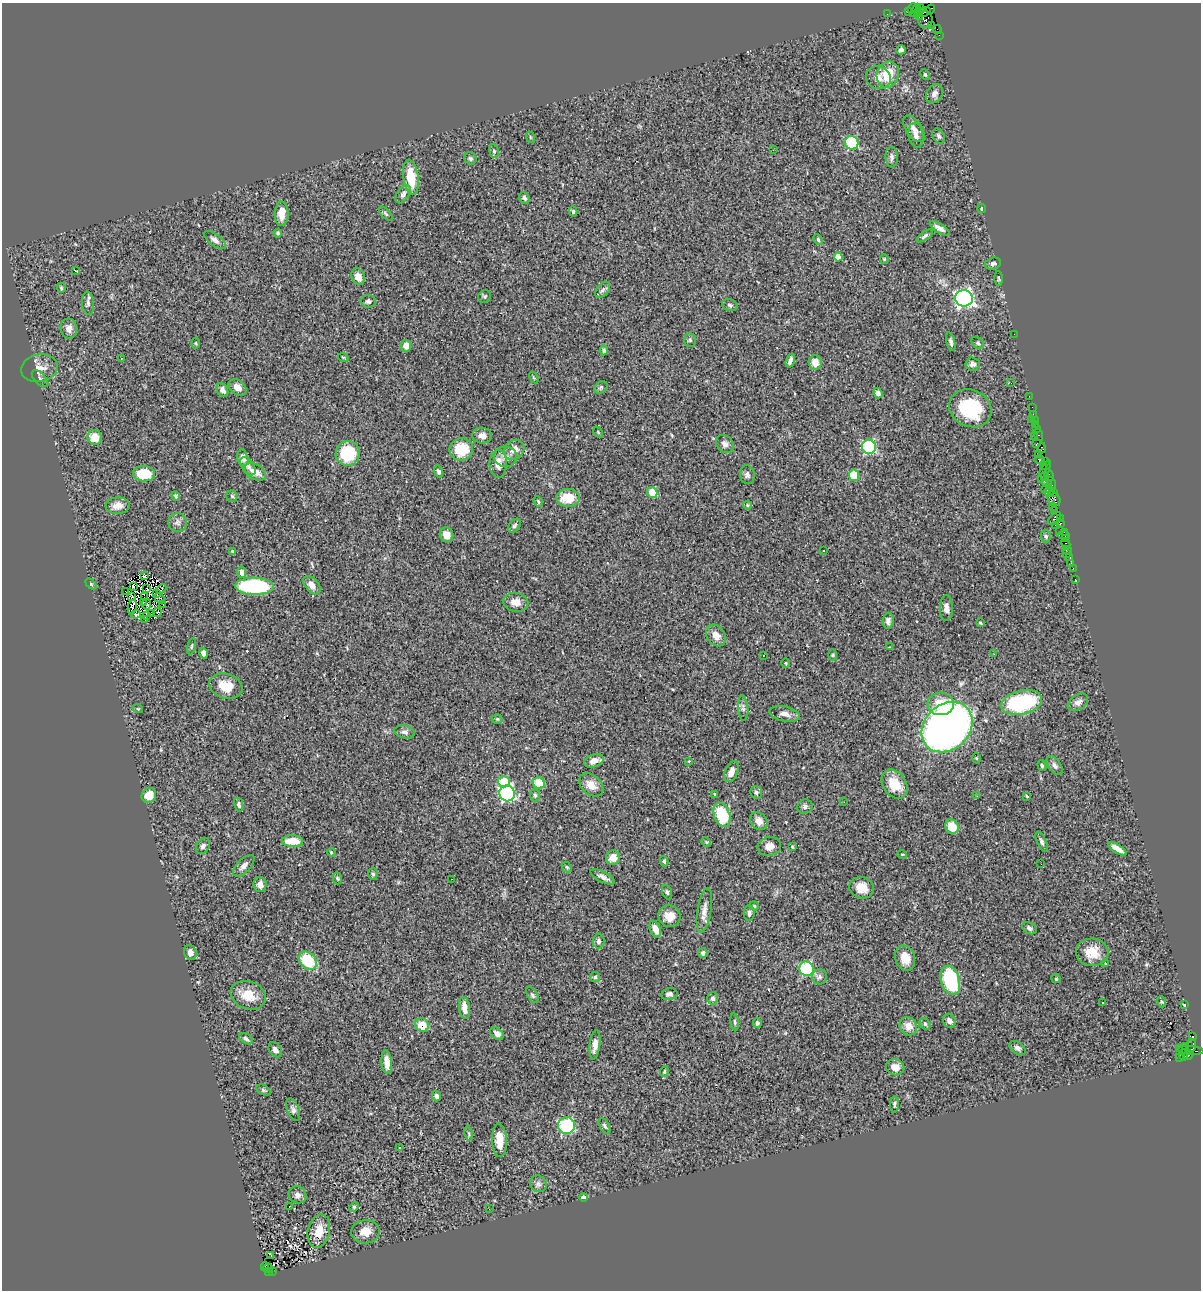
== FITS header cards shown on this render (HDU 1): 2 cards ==
NAXIS1  =                 1199
NAXIS2  =                 1288

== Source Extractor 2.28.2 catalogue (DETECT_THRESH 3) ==
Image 1199 x 1288 px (HDU 1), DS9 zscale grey, 1 PNG px = 1 image px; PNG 1203 x 1292 px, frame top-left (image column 1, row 1288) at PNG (2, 3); each listed source drawn as its Kron ellipse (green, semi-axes under 4 px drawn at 4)
Background 1.66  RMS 0.091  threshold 0.272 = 3 sigma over >= 5 px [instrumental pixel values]
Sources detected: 303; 1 with non-positive FLUX_AUTO (blend fragments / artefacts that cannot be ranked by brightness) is neither listed nor drawn; the other 302 listed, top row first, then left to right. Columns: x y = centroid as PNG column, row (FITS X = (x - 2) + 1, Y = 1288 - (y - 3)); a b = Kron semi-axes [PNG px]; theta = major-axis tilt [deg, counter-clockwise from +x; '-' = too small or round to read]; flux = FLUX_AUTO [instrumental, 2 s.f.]
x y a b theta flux
912 8 5 4 - 110
920 9 5 2 - 99
931 9 4 3 - 110
916 10 7 3 59 310
908 11 4 2 - 120
923 12 7 4 18 300
887 14 2 2 - 27
919 14 6 3 -86 370
925 20 8 7 - 670
931 25 2 2 - 45
937 29 4 2 - 64
939 35 2 2 - 22
901 50 5 4 - 17
888 75 13 11 70 140
925 75 5 4 - 8
878 78 12 11 - 44
934 94 10 7 56 27
914 129 15 8 -55 41
916 135 12 7 -80 32
939 136 8 5 -63 15
530 137 6 3 -72 6.3
852 143 7 6 - 310
773 150 2 2 - 47
494 151 7 4 -82 14
892 157 10 6 -87 19
470 158 6 5 - 12
411 177 18 7 -82 140
403 194 10 6 55 19
524 198 6 5 - 14
981 209 4 3 - 7.3
573 211 5 3 - 8.8
282 214 12 7 88 70
386 214 9 4 -46 10
939 228 11 4 -31 31
278 233 4 3 - 7.8
925 236 9 4 35 14
215 240 13 5 -37 26
818 240 5 4 - 8
838 257 5 4 - 65
884 259 4 4 - 6.1
993 264 8 6 13 17
75 271 3 3 - 72
358 276 8 6 -68 38
998 278 7 3 -89 7.1
61 288 5 4 - 8.4
603 290 9 6 50 16
485 296 7 6 - 10
964 298 9 8 - 1800
368 301 7 6 - 16
88 303 12 6 -85 21
730 305 8 6 -20 15
69 329 10 8 -81 39
1014 334 2 2 - 19
690 340 7 6 - 10
951 342 9 4 -76 17
196 343 5 3 - 6.2
978 343 7 5 -45 12
406 346 6 5 - 44
604 350 5 4 - 13
343 357 5 3 - 4.3
121 358 3 2 - 3.5
790 360 7 3 72 18
815 362 7 6 - 54
972 364 7 6 - 19
39 368 18 13 10 69
534 378 6 3 -58 6.4
40 379 10 5 -46 17
1011 383 3 3 - 7.1
238 387 10 7 -38 39
601 387 7 5 42 12
222 390 7 5 -59 23
878 393 5 4 - 23
1029 396 2 2 - 36
1032 407 2 2 - 37
970 408 22 18 -26 370
1033 414 2 2 - 42
1032 419 3 2 - 240
1035 420 3 2 - 65
1036 424 3 2 - 100
1036 429 4 3 - 95
598 432 6 4 -58 5.8
482 435 10 8 -5 33
1038 435 6 3 -70 130
1034 436 3 2 - 85
94 437 7 7 - 71
725 444 10 8 -47 26
1036 444 4 3 - 170
869 447 7 7 - 430
1042 448 5 4 - 130
461 449 12 11 - 170
514 450 11 9 45 57
348 453 12 12 - 260
1039 454 2 2 - 100
506 457 11 10 - 37
243 458 8 5 -76 34
1039 460 5 4 - 200
1046 461 3 2 - 37
498 464 14 9 -90 61
248 466 10 6 -55 22
1043 466 3 3 - 180
1044 471 12 4 66 640
255 472 12 7 -28 52
438 472 6 4 -74 14
144 474 11 7 -4 160
747 475 9 7 -78 20
854 475 6 5 - 140
1049 475 6 3 -64 150
1045 477 3 2 - 70
1047 483 5 2 - 110
1051 484 7 3 -75 360
1047 489 6 4 22 630
652 492 6 5 - 110
1049 492 5 3 - 190
1054 493 4 2 - 47
176 496 4 3 - 9.5
232 496 6 5 - 9.7
568 498 12 9 3 150
1054 499 8 6 -54 600
538 502 5 3 - 8.1
747 505 4 3 - 4.6
118 506 12 8 5 51
1053 507 4 2 - 70
1055 511 3 2 - 200
1054 518 8 3 44 500
1060 518 3 2 - 78
177 522 9 9 - 26
1060 523 3 3 - 130
1055 525 2 2 - 46
514 526 8 5 50 13
1060 530 2 2 - 69
1064 532 3 2 - 110
446 535 7 6 - 52
1064 535 6 3 -8 180
1046 536 6 5 - 10
1065 539 2 2 - 110
1066 544 5 3 - 170
824 550 3 3 - 10
1067 550 4 2 - 42
232 552 4 3 - 7.5
1067 554 2 2 - 23
1070 558 4 3 - 190
1071 563 2 2 - 20
1073 568 2 2 - 49
242 572 6 4 -81 34
144 575 4 3 - 6.8
1075 579 2 2 - 17
91 584 6 4 -45 7.6
312 585 11 6 -49 40
254 586 19 8 -2 630
133 587 3 2 - 4.9
147 589 3 2 - 3.9
161 589 6 3 44 17
126 592 3 2 - 1.3
156 594 3 2 - 5
132 596 3 2 - 8.5
144 597 3 2 - 5
160 598 6 2 -41 5.1
143 602 3 2 - 2.1
516 602 12 9 -10 52
147 604 5 2 - 7.5
163 604 4 2 - 13
132 607 7 2 77 3.3
946 608 13 6 90 31
157 613 4 2 - 6.4
136 614 5 3 - 9.3
151 614 4 2 - 3.4
147 615 4 3 - 12
145 619 3 2 - 6.9
888 621 8 5 86 26
980 623 4 3 - 6
716 635 12 9 -52 50
191 646 8 3 79 7.3
889 647 3 2 - 4.1
203 653 5 4 - 25
994 654 2 2 - 3.2
764 655 2 2 - 5.3
833 655 6 4 90 7
786 663 4 3 - 5
226 686 17 12 -17 110
1022 702 20 12 13 510
1078 702 11 7 34 27
941 704 13 11 4 130
743 708 13 5 -85 19
138 709 5 3 - 5.2
785 714 15 7 -13 37
497 719 5 5 - 9.2
947 727 28 22 43 3500
405 732 10 6 -12 22
976 758 5 3 - 4.5
594 761 10 6 20 38
689 761 4 3 - 4.7
1042 766 5 4 - 9.1
1055 766 10 6 -53 20
731 772 11 6 66 48
504 782 6 5 - 140
539 783 6 5 - 150
894 784 16 11 -55 130
591 785 14 9 -41 52
756 792 6 6 - 12
507 793 8 7 - 780
715 794 3 2 - 7.3
149 795 8 7 - 78
535 795 6 5 - 10
977 796 3 2 - 8.2
1027 796 3 2 - 5.7
844 802 2 2 - 3
239 805 7 4 -76 15
805 807 8 7 - 18
722 815 12 8 -69 250
759 821 10 8 -49 43
952 827 7 6 - 100
292 841 10 6 -3 120
706 842 5 4 - 6.2
1042 842 11 4 -67 17
203 846 8 6 57 18
769 846 12 9 10 43
792 847 3 3 - 6.3
1117 849 11 4 -32 40
331 852 4 3 - 5.2
902 854 5 3 - 4.5
613 858 7 7 - 58
664 861 5 4 - 9.3
1041 864 2 2 - 3.9
244 866 13 6 46 31
567 867 6 4 -44 7.6
373 874 6 5 - 11
603 877 13 5 -28 26
337 878 6 4 -73 8.7
451 879 2 2 - 4.5
260 884 8 6 -86 39
862 888 12 10 -16 80
667 892 7 4 -70 11
754 906 4 3 - 6.8
704 910 22 7 81 47
749 913 8 5 90 16
670 916 11 10 - 60
1029 928 8 5 -30 17
655 929 9 5 -69 44
599 941 7 6 - 17
190 952 7 6 - 30
1092 952 16 13 -4 110
703 953 5 4 - 13
905 958 13 9 -71 75
308 961 10 8 -48 230
1105 963 4 3 - 8.6
806 969 7 7 - 450
595 977 5 5 - 8.6
820 977 7 7 - 17
1056 979 4 4 - 6.2
950 980 15 9 -73 500
669 994 8 6 8 16
248 995 18 14 -20 110
532 995 9 5 -58 12
713 998 6 5 - 15
1162 1002 6 4 -71 7.4
1103 1003 3 2 - 6.7
1184 1005 4 3 - 6.9
464 1008 11 5 -82 58
949 1021 7 6 - 29
735 1022 8 4 -83 9.9
757 1023 5 4 - 12
925 1024 6 5 - 10
422 1025 7 6 - 120
908 1026 9 8 - 58
497 1034 7 5 -35 23
1193 1036 3 3 - 980
246 1039 7 4 -33 13
595 1045 15 5 83 40
1185 1046 3 3 - 98
1191 1046 7 4 73 770
1018 1048 9 6 -36 19
1179 1048 2 2 - 50
275 1050 8 6 -56 29
1191 1050 13 4 -5 660
1183 1055 6 4 -86 280
1189 1055 5 3 - 340
1180 1058 3 3 - 93
387 1062 12 5 -85 58
895 1067 9 8 - 48
664 1072 5 3 - 7.9
263 1090 7 5 -27 10
436 1096 5 4 - 17
894 1104 8 4 89 12
293 1110 12 6 -70 23
566 1126 8 8 - 430
605 1126 8 4 -59 13
469 1133 7 3 -80 9.6
499 1140 17 7 -87 90
400 1148 3 3 - 8.9
538 1184 9 8 - 22
297 1195 9 8 - 26
583 1197 4 3 - 34
289 1207 2 2 - 7.4
354 1207 5 4 - 7.4
489 1209 3 2 - 6.2
319 1231 17 11 77 87
365 1232 14 12 4 73
271 1256 3 2 - 8
265 1267 4 2 - 110
268 1268 5 4 - 160
268 1271 3 2 - 130
272 1271 2 2 - 120
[1 non-positive-flux detection neither listed nor drawn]